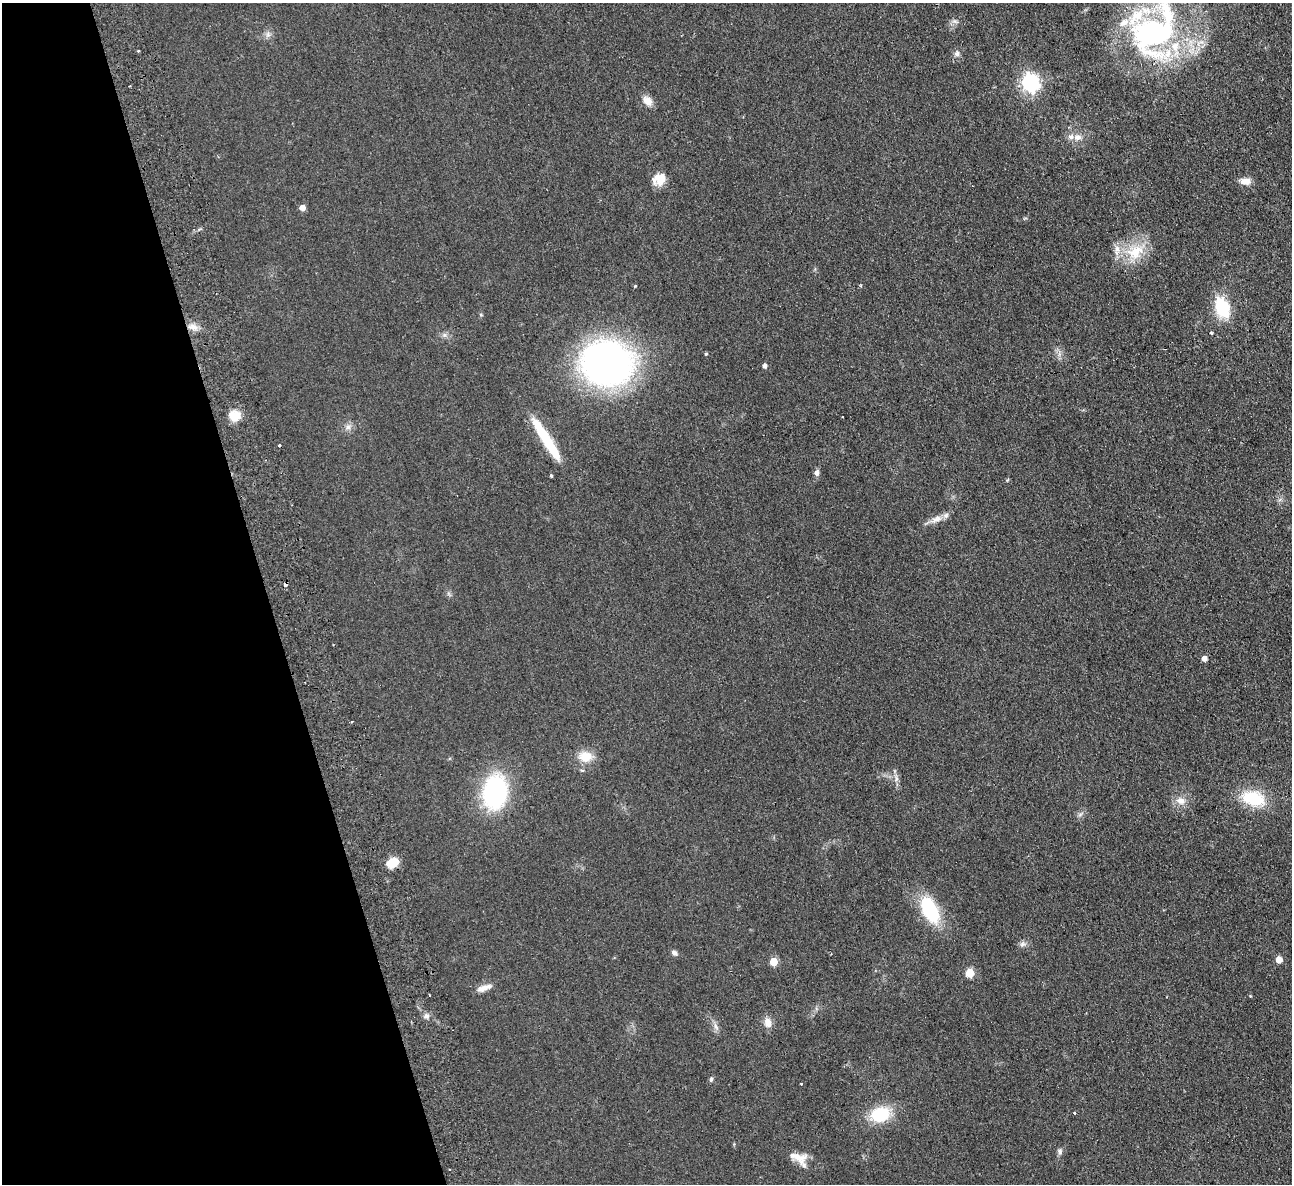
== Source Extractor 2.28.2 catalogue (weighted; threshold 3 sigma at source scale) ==
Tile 5 of 4 x 4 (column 1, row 2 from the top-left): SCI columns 56-1345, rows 2648-3829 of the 5272 x 5176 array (HDU 1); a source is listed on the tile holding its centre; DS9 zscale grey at full resolution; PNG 1294 x 1186 px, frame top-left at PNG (2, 3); no overlay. Shown black and unused: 21% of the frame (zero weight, under 2 of 3 exposures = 3% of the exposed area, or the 3 px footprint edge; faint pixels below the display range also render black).
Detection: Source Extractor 2.28.2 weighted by HDU 2 'WHT'; one run over the whole footprint, this tile lists its part. Background 0.0624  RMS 0.0095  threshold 0.0429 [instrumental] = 3 sigma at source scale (4.5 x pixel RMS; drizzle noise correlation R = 1.50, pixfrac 1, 0.05/0.05 arcsec/px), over >= 5 px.
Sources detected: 61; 1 inside a brighter object's white glare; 5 cosmic-ray / hot-pixel residue — not listed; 5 inside a brighter listed object's ellipse — not listed separately; the other 50 listed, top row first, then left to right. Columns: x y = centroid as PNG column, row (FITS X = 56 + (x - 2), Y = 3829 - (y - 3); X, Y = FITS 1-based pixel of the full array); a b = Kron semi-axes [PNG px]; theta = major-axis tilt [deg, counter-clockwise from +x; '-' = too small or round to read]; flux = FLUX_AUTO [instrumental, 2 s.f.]
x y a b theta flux
1151 32 75 50 57 230
268 34 7 6 - 2.9
957 54 7 7 - 3
1030 83 7 7 - 330
129 86 2 2 - 0.94
647 101 13 9 -47 8.2
1077 137 12 8 -2 6
660 179 15 12 16 14
1245 181 14 8 -4 7.1
302 208 5 5 - 7
1135 252 28 20 31 31
635 286 3 3 - 1.1
861 286 3 3 - 1.3
1222 307 30 18 -67 33
481 315 5 3 - 0.91
193 327 13 7 -16 6.2
1211 333 3 3 - 1.6
706 354 4 3 - 1
607 364 38 33 -9 440
765 366 5 4 - 3.1
234 416 14 11 -5 14
348 427 7 7 - 3.3
546 440 49 8 -58 54
817 473 8 6 -86 3.2
551 475 3 3 - 3.9
936 519 17 8 24 7.5
1204 658 4 4 - 5.9
585 757 18 14 -1 15
896 779 7 4 72 2.1
495 792 33 23 81 130
1253 798 28 16 -14 38
1181 801 13 10 -19 7.7
392 863 16 10 29 11
930 910 32 16 -63 52
1022 944 7 6 - 2.7
674 953 8 6 -39 2.9
1279 960 5 4 - 14
773 962 5 5 - 25
970 973 5 5 - 34
484 988 21 7 19 6.5
429 995 3 2 - 0.97
426 1016 7 6 - 2.7
768 1022 11 9 -87 7.8
716 1027 10 4 -60 3
711 1079 6 5 - 1.7
801 1083 3 3 - 2
1074 1113 3 3 - 0.78
880 1114 23 17 14 35
1060 1151 8 6 -77 2.7
798 1157 24 12 -18 12
Isophote crosses this tile's border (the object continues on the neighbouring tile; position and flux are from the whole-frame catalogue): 1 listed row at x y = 1151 32